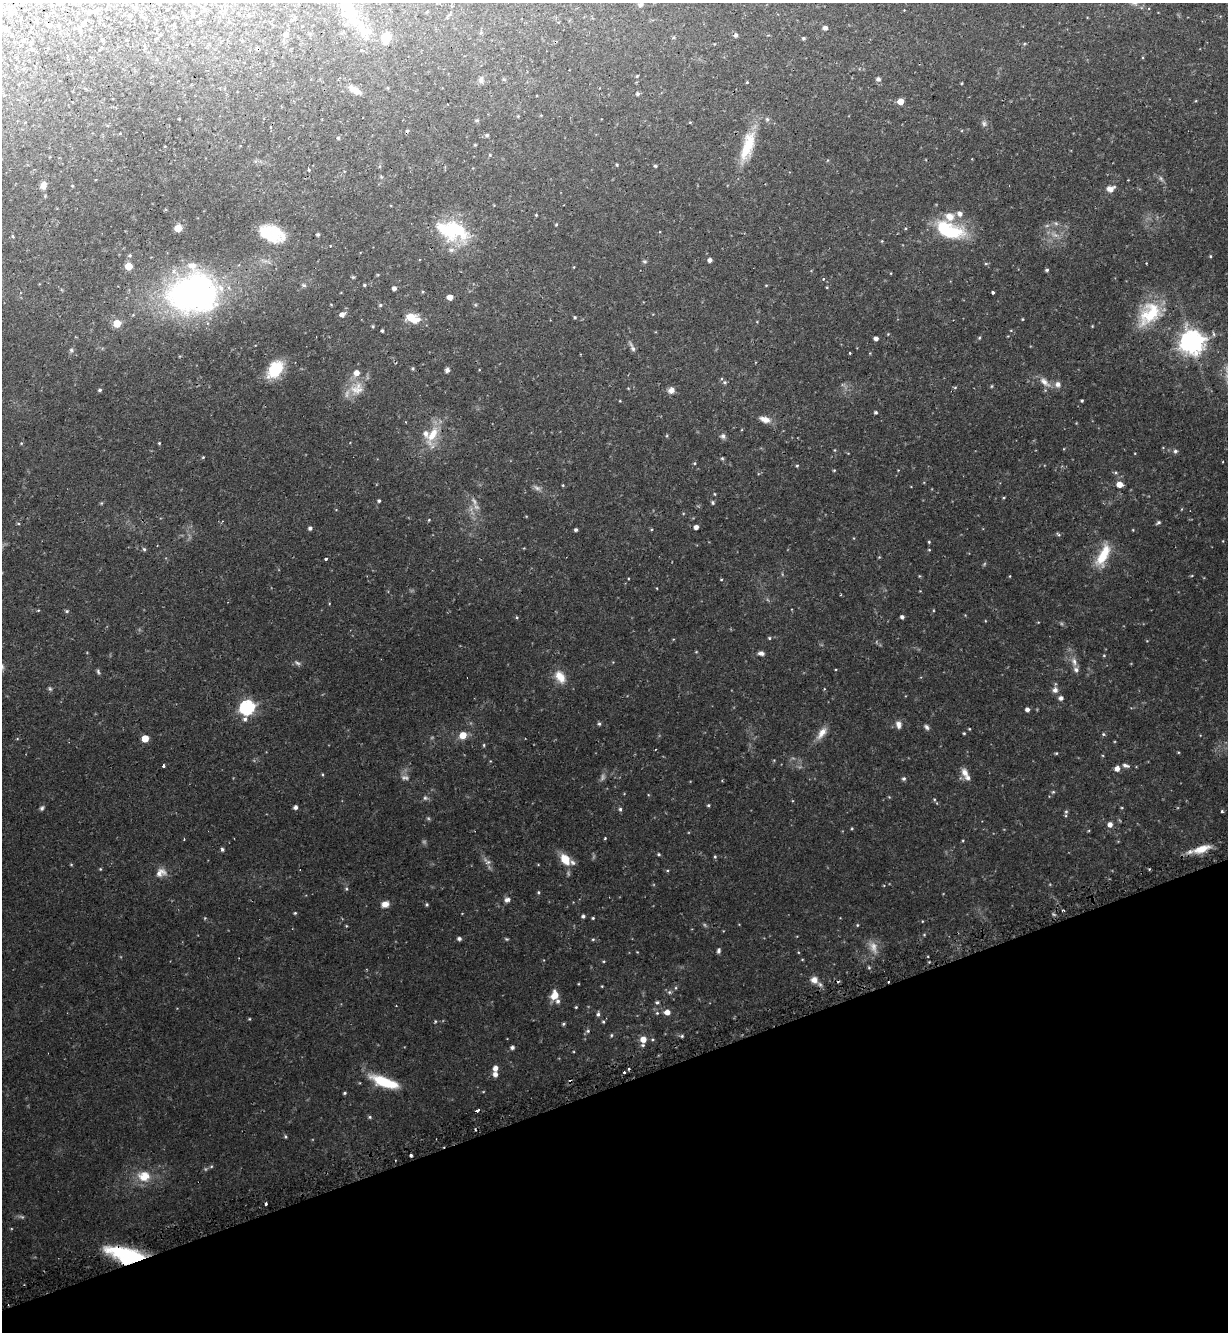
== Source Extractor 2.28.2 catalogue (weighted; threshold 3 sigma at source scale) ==
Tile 14 of 4 x 4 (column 2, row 4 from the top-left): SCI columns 1398-2623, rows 38-1367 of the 5375 x 5396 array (HDU 1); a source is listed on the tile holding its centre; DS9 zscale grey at full resolution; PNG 1230 x 1334 px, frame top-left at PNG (2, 3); no overlay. Shown black and unused: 19% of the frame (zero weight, under 2 of 3 exposures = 5% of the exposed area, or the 3 px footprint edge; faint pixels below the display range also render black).
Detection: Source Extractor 2.28.2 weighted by HDU 2 'WHT'; one run over the whole footprint, this tile lists its part. Background 0.0556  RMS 0.0048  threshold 0.0216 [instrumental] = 3 sigma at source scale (4.5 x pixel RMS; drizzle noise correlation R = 1.50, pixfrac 1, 0.05/0.05 arcsec/px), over >= 5 px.
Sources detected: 253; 9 too faint to see at this stretch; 2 inside a brighter object's white glare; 7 cosmic-ray / hot-pixel residue — not listed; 9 inside a brighter listed object's ellipse — not listed separately; the other 226 listed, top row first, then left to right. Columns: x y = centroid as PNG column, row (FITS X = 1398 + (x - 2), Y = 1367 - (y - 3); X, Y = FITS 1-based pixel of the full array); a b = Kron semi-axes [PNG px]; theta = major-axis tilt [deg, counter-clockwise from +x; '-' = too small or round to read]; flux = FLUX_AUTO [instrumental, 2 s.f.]
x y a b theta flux
641 4 5 5 - 1.1
94 11 6 4 17 0.61
349 11 22 18 -76 9.9
295 18 5 4 - 0.64
825 28 4 4 - 1.9
363 31 16 9 -81 4.9
285 34 6 5 - 1.7
736 35 5 4 - 1.2
386 38 12 9 70 5.5
803 38 5 4 - 0.67
144 45 4 3 - 0.45
637 76 3 3 - 0.45
878 79 5 5 - 1.2
481 80 10 6 87 1.5
747 82 4 3 - 0.41
962 83 4 3 - 0.38
355 90 15 7 -30 4
637 94 4 4 - 0.88
900 101 5 4 - 5.7
767 119 6 5 - 0.85
690 122 3 3 - 0.44
984 124 8 6 -89 1.2
120 133 4 2 - 0.31
487 135 5 4 - 0.77
338 138 5 4 - 0.74
475 145 4 3 - 0.35
748 146 40 14 72 15
490 155 5 3 - 0.42
617 165 4 4 - 0.48
655 166 4 4 - 0.57
308 169 4 3 - 1.2
1161 178 9 5 -57 0.99
43 185 8 6 72 2.9
1110 189 11 8 16 2.7
536 215 4 3 - 0.38
950 216 12 10 -31 5
1056 223 7 4 -2 0.91
556 225 4 4 - 0.41
178 228 5 5 - 9.8
452 230 36 20 -16 29
270 233 21 13 -21 16
949 233 37 15 5 22
318 234 3 3 - 0.85
13 236 3 3 - 0.98
882 241 4 4 - 0.36
130 255 4 4 - 0.55
1210 256 4 3 - 0.5
710 260 4 4 - 1.6
645 261 7 3 -8 0.59
986 263 6 4 -1 0.49
128 266 5 5 - 10
574 267 5 3 - 0.33
1047 270 4 3 - 0.79
824 279 4 4 - 0.79
304 285 6 5 - 0.73
364 285 4 3 - 0.6
766 285 4 3 - 0.34
827 287 3 3 - 0.35
394 288 4 4 - 1.5
993 292 3 3 - 1.3
193 294 60 47 2 110
450 297 4 4 - 3.3
380 305 5 4 - 0.62
342 314 6 5 - 2.4
1150 314 34 22 48 21
410 317 8 6 0 11
575 317 4 4 - 0.54
1022 319 4 3 - 0.37
117 323 5 5 - 12
373 326 4 3 - 0.55
382 331 3 3 - 0.66
888 334 4 4 - 0.38
876 338 5 4 - 1.6
979 338 5 4 - 0.49
1192 342 8 8 - 410
632 347 15 5 -64 1.6
72 350 6 4 -70 0.65
850 353 3 2 - 0.43
413 368 4 4 - 0.63
275 369 23 15 51 13
447 370 5 5 - 1.3
356 373 7 6 - 3.1
725 382 7 6 - 1
1044 382 18 8 -41 3.4
1057 384 8 7 - 2
992 386 5 3 - 0.4
955 387 5 3 - 0.44
100 390 4 4 - 0.8
357 390 21 12 -4 6.3
671 390 8 7 - 2.3
1082 400 3 3 - 0.54
620 401 4 3 - 0.33
875 412 3 3 - 0.73
765 419 14 7 -16 3.4
432 435 30 11 63 10
667 436 5 3 - 0.42
723 436 7 6 - 1.3
159 443 4 3 - 0.42
1175 451 5 5 - 0.9
203 457 4 3 - 0.42
722 458 5 4 - 0.53
694 463 4 4 - 0.48
797 466 4 4 - 0.48
834 470 4 3 - 0.41
1116 473 5 3 - 0.57
1119 484 5 5 - 4.4
563 485 5 3 - 0.4
537 488 11 6 -29 1.5
715 494 5 3 - 0.38
1004 498 4 3 - 0.4
379 501 4 3 - 0.68
713 502 7 3 -89 0.64
101 503 5 4 - 0.46
429 520 4 4 - 0.44
1158 522 6 4 35 0.78
696 527 4 4 - 2.1
310 528 4 4 - 1.1
576 530 3 3 - 0.88
1058 535 7 3 -19 0.6
929 542 4 4 - 0.47
144 549 5 4 - 0.75
1103 555 29 11 66 12
879 557 4 4 - 0.39
326 559 3 3 - 0.97
919 576 5 3 - 0.35
1010 576 4 3 - 0.32
721 579 4 3 - 0.38
38 610 4 3 - 0.49
67 611 5 4 - 0.64
517 617 5 3 - 0.45
902 617 4 4 - 1.2
769 638 4 4 - 0.49
761 653 7 5 -8 1.5
1104 655 5 3 - 0.42
1074 661 12 7 -78 2.5
98 672 7 4 -64 0.72
560 677 17 11 -58 5.9
50 689 6 5 - 0.68
1055 690 7 7 - 1.9
1061 698 5 5 - 1.6
247 707 7 6 - 88
1027 709 4 4 - 1.6
599 724 5 4 - 0.76
898 725 10 7 -78 2.2
926 727 7 5 -55 1.2
969 729 3 3 - 0.37
822 733 19 8 55 4
964 733 4 3 - 0.47
1103 734 5 4 - 0.61
463 735 8 7 - 5.1
145 738 5 5 - 8.7
484 745 5 3 - 0.46
1056 753 4 3 - 0.45
163 766 3 3 - 1.1
1126 766 10 5 -16 1.5
1117 769 6 5 - 2.4
965 772 13 8 -66 3.1
322 774 4 3 - 0.43
904 779 5 5 - 0.8
1053 792 5 4 - 0.52
889 797 4 4 - 0.38
425 798 5 5 - 0.79
708 805 4 3 - 0.56
295 807 4 4 - 1.5
42 808 7 5 62 0.97
1122 808 4 3 - 0.38
620 809 5 4 - 0.76
1222 811 3 3 - 0.68
1066 812 5 4 - 0.65
1110 824 5 5 - 2.3
852 828 4 3 - 0.39
605 838 3 3 - 0.49
184 839 3 2 - 0.34
222 849 4 4 - 0.82
1201 849 22 8 18 7.3
659 854 5 4 - 0.57
715 856 4 4 - 0.53
565 859 13 9 -54 8.7
488 862 8 5 30 1.1
71 864 5 3 - 0.39
100 869 4 4 - 0.41
161 872 15 11 28 3.7
538 892 4 4 - 0.52
507 900 7 5 10 1.7
385 904 9 7 17 3
427 904 4 3 - 0.58
295 913 4 4 - 0.48
583 916 4 4 - 0.93
593 918 4 3 - 0.52
857 925 4 4 - 0.42
924 935 5 3 - 0.38
459 939 5 4 - 1.2
506 939 5 4 - 0.53
593 939 4 4 - 0.54
873 947 18 10 -70 4.1
719 951 6 4 83 1.1
603 961 4 4 - 0.45
814 980 10 9 - 3.1
669 992 6 5 - 0.8
554 995 10 8 73 5.2
657 1002 5 4 - 0.76
576 1007 4 3 - 0.4
667 1012 6 5 - 3
657 1013 5 5 - 0.57
598 1014 6 4 73 1
435 1021 5 3 - 0.41
603 1022 4 4 - 0.52
563 1024 5 4 - 0.58
588 1031 6 5 - 0.75
611 1035 4 4 - 0.54
682 1036 5 4 - 0.64
643 1039 6 6 - 4.6
512 1047 5 4 - 1.2
495 1068 7 6 - 2.1
624 1072 3 3 - 0.93
495 1074 5 5 - 2.1
384 1082 31 10 -19 17
344 1093 4 3 - 0.55
477 1110 4 3 - 1.9
370 1117 5 4 - 0.59
285 1137 5 4 - 0.57
411 1155 3 3 - 2.7
211 1166 6 4 2 0.53
144 1176 17 14 2 8.5
266 1204 3 3 - 0.98
125 1255 36 14 -15 36
Overlapping masked pixels (flux is a lower limit): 2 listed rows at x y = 1201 849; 125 1255